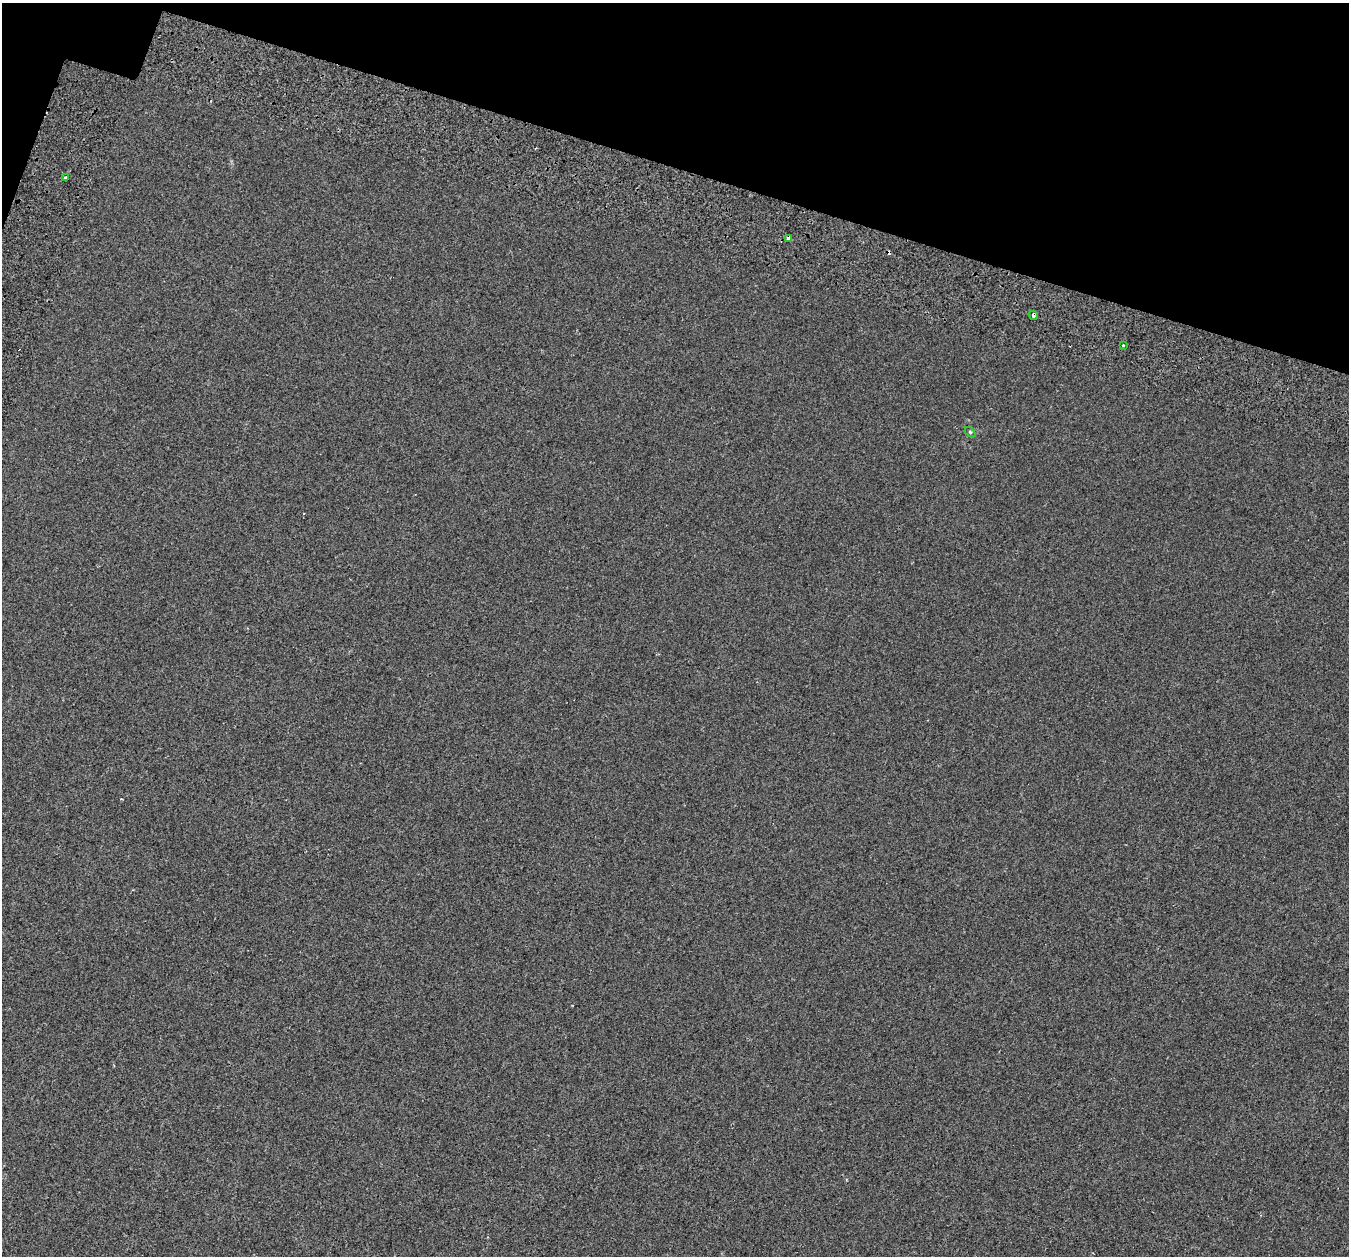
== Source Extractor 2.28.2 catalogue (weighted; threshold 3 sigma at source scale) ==
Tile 2 of 4 x 4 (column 2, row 1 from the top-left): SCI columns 1449-2795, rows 4156-5409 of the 5583 x 5743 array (HDU 1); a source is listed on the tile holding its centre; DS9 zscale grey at full resolution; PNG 1351 x 1258 px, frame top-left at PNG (2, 3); each listed source drawn as its Kron ellipse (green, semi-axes under 4 px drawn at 4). Shown black and unused: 14% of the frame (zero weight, under 2 of 3 exposures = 7% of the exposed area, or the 3 px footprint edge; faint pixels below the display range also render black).
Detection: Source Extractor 2.28.2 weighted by HDU 2 'WHT'; one run over the whole footprint, this tile lists its part. Background 2.12e-04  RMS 0.0045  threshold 0.0204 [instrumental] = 3 sigma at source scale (4.5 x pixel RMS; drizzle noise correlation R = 1.50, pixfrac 1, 0.0396/0.0396 arcsec/px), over >= 5 px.
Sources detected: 6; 1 cosmic-ray / hot-pixel residue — neither listed nor drawn; the other 5 listed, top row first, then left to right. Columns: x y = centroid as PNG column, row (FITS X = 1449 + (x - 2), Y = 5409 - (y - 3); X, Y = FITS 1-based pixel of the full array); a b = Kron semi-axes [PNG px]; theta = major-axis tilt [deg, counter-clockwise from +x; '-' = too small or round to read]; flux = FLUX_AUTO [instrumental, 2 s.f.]
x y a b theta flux
65 178 3 3 - 1.6
789 238 4 3 - 5.3
1033 315 4 3 - 2.1
1123 346 3 3 - 1.3
970 432 6 4 -45 0.52
Overlapping masked pixels (flux is a lower limit): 1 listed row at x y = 789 238